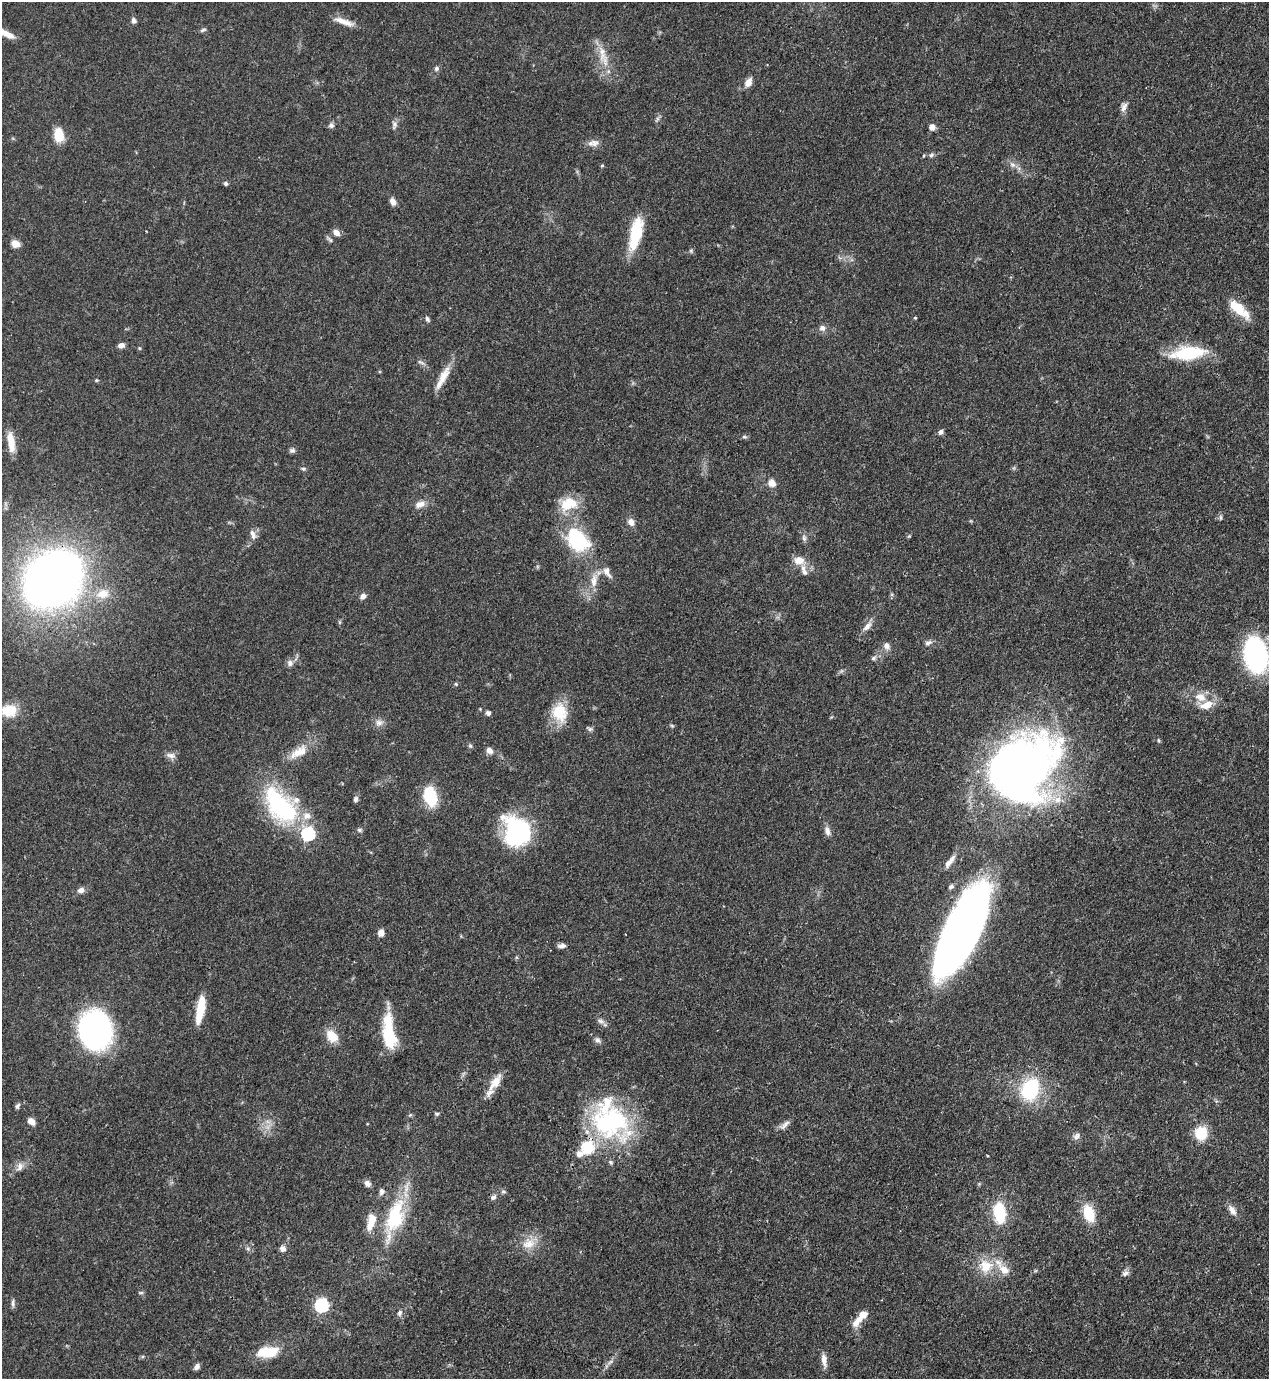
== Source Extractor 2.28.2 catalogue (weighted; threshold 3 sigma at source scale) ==
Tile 6 of 4 x 4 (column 2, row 2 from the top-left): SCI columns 1490-2756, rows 2793-4169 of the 5646 x 5587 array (HDU 1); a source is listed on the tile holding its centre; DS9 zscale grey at full resolution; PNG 1271 x 1381 px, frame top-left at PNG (2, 2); no overlay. Shown black and unused: <1% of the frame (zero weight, under 3 of 4 exposures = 7% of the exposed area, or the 3 px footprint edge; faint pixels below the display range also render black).
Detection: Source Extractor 2.28.2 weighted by HDU 2 'WHT'; one run over the whole footprint, this tile lists its part. Background 0.071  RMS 0.0036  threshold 0.0161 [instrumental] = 3 sigma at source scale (4.5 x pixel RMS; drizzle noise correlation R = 1.50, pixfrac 1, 0.05/0.05 arcsec/px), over >= 5 px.
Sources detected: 138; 2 inside a brighter object's white glare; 1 long thin detection or spike segment (spike, bleed or trail) — not listed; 11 inside a brighter listed object's ellipse — not listed separately; the other 124 listed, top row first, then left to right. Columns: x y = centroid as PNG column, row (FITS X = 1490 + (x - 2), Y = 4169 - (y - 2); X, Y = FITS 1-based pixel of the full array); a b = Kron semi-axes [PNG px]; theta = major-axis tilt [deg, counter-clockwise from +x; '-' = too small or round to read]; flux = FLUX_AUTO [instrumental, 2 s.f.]
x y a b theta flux
134 20 7 6 - 1.2
343 21 29 7 -18 3.9
203 30 9 4 19 0.72
6 34 27 8 -25 4.4
602 53 28 10 -84 6.3
436 69 7 6 - 0.89
748 82 10 7 61 3
1124 107 13 7 71 1.7
657 119 10 4 61 0.77
331 125 7 7 - 1.1
394 125 13 6 85 1.3
932 127 7 7 - 2
59 135 15 10 -82 6.8
594 143 11 10 - 2.1
931 155 8 5 28 0.83
1012 165 9 6 -47 1.5
602 166 5 3 - 0.39
226 183 6 5 - 0.73
393 201 9 6 -60 2
336 233 10 7 -38 1.9
636 233 36 12 77 16
15 244 10 8 -29 2.7
691 251 5 5 - 0.57
1239 309 29 12 -44 8.3
915 318 4 4 - 0.32
427 319 7 5 -59 0.79
822 328 7 7 - 1.6
121 345 7 6 - 1.6
139 348 5 3 - 0.35
1188 353 37 14 6 21
421 362 11 4 -24 0.88
443 376 29 10 63 5.6
96 380 5 4 - 0.39
941 432 6 6 - 1.2
744 437 7 4 -8 0.61
11 442 25 8 -81 5.2
292 450 8 6 9 0.9
303 469 6 4 -1 0.56
772 483 11 9 -65 2.4
420 504 15 8 18 2.6
568 504 24 16 20 9.2
1221 517 8 4 -90 0.63
631 522 10 8 -65 1.9
253 534 15 6 -69 1.8
804 538 8 6 -89 1
577 540 26 18 -52 29
799 560 14 11 4 3.7
607 572 18 8 -57 2.6
805 572 8 7 - 1.3
53 579 38 29 37 400
594 580 22 9 81 4.7
103 594 19 13 16 6.1
363 596 7 6 - 1.6
867 626 14 7 48 2.4
928 643 10 6 21 1.2
886 646 9 7 -49 1.9
1255 655 26 17 -81 67
873 658 7 5 27 0.9
290 663 8 8 - 1.5
456 684 5 5 - 0.51
1201 697 15 11 -21 4.8
1206 705 17 9 19 5.2
9 711 15 12 2 10
560 712 25 19 -78 11
488 713 6 5 - 0.96
379 723 11 8 -1 1.9
672 726 6 4 -19 0.47
1159 740 6 4 -70 0.49
470 746 6 5 - 0.62
489 750 9 8 - 1.8
298 752 29 12 30 6.5
170 755 14 7 -9 1.8
1023 766 72 60 32 220
430 796 17 11 -75 18
356 799 7 6 - 1
279 805 50 33 -48 42
359 830 7 5 0 0.74
517 831 33 25 -66 40
827 831 13 7 -76 1.8
308 834 6 6 - 49
951 887 7 6 - 0.87
81 890 8 7 - 1.7
963 929 86 28 64 290
381 933 7 6 - 2.4
562 945 9 5 10 1.4
200 1010 26 8 79 10
601 1021 11 5 -25 1.3
95 1029 22 18 -87 160
389 1033 39 13 -83 17
332 1036 16 11 -51 5.6
597 1040 8 6 -32 1.1
495 1082 25 10 56 5.5
1030 1089 20 15 69 28
17 1106 7 5 57 0.85
437 1114 6 5 - 0.58
31 1121 8 6 -39 2.2
610 1122 53 40 -29 51
785 1124 17 6 42 1.9
1201 1133 9 9 - 15
1077 1136 10 8 35 1.4
579 1154 8 7 - 2.1
20 1167 13 8 61 2.2
367 1183 9 7 -45 1.5
503 1191 6 4 0 0.61
382 1192 10 7 79 1.3
493 1197 9 7 39 1.2
1232 1210 14 8 -57 2.4
1000 1213 20 11 -83 17
1089 1213 18 11 -70 11
395 1217 57 21 73 26
370 1225 19 9 67 4.2
529 1243 20 15 16 6.1
283 1248 6 6 - 1.9
986 1266 21 18 17 9.1
1125 1273 10 7 25 1.3
141 1293 8 4 0 0.54
13 1303 10 5 87 1.1
322 1305 6 6 - 59
400 1313 9 6 69 1.1
856 1322 20 9 50 3.9
268 1352 25 12 8 10
824 1360 17 6 -82 2.6
610 1362 8 5 44 1.1
197 1367 8 5 53 1.3
Overlapping masked pixels (flux is a lower limit): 3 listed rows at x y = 560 712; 389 1033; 610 1122
Isophote crosses this tile's border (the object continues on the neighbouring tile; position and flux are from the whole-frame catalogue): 2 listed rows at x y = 6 34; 1255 655